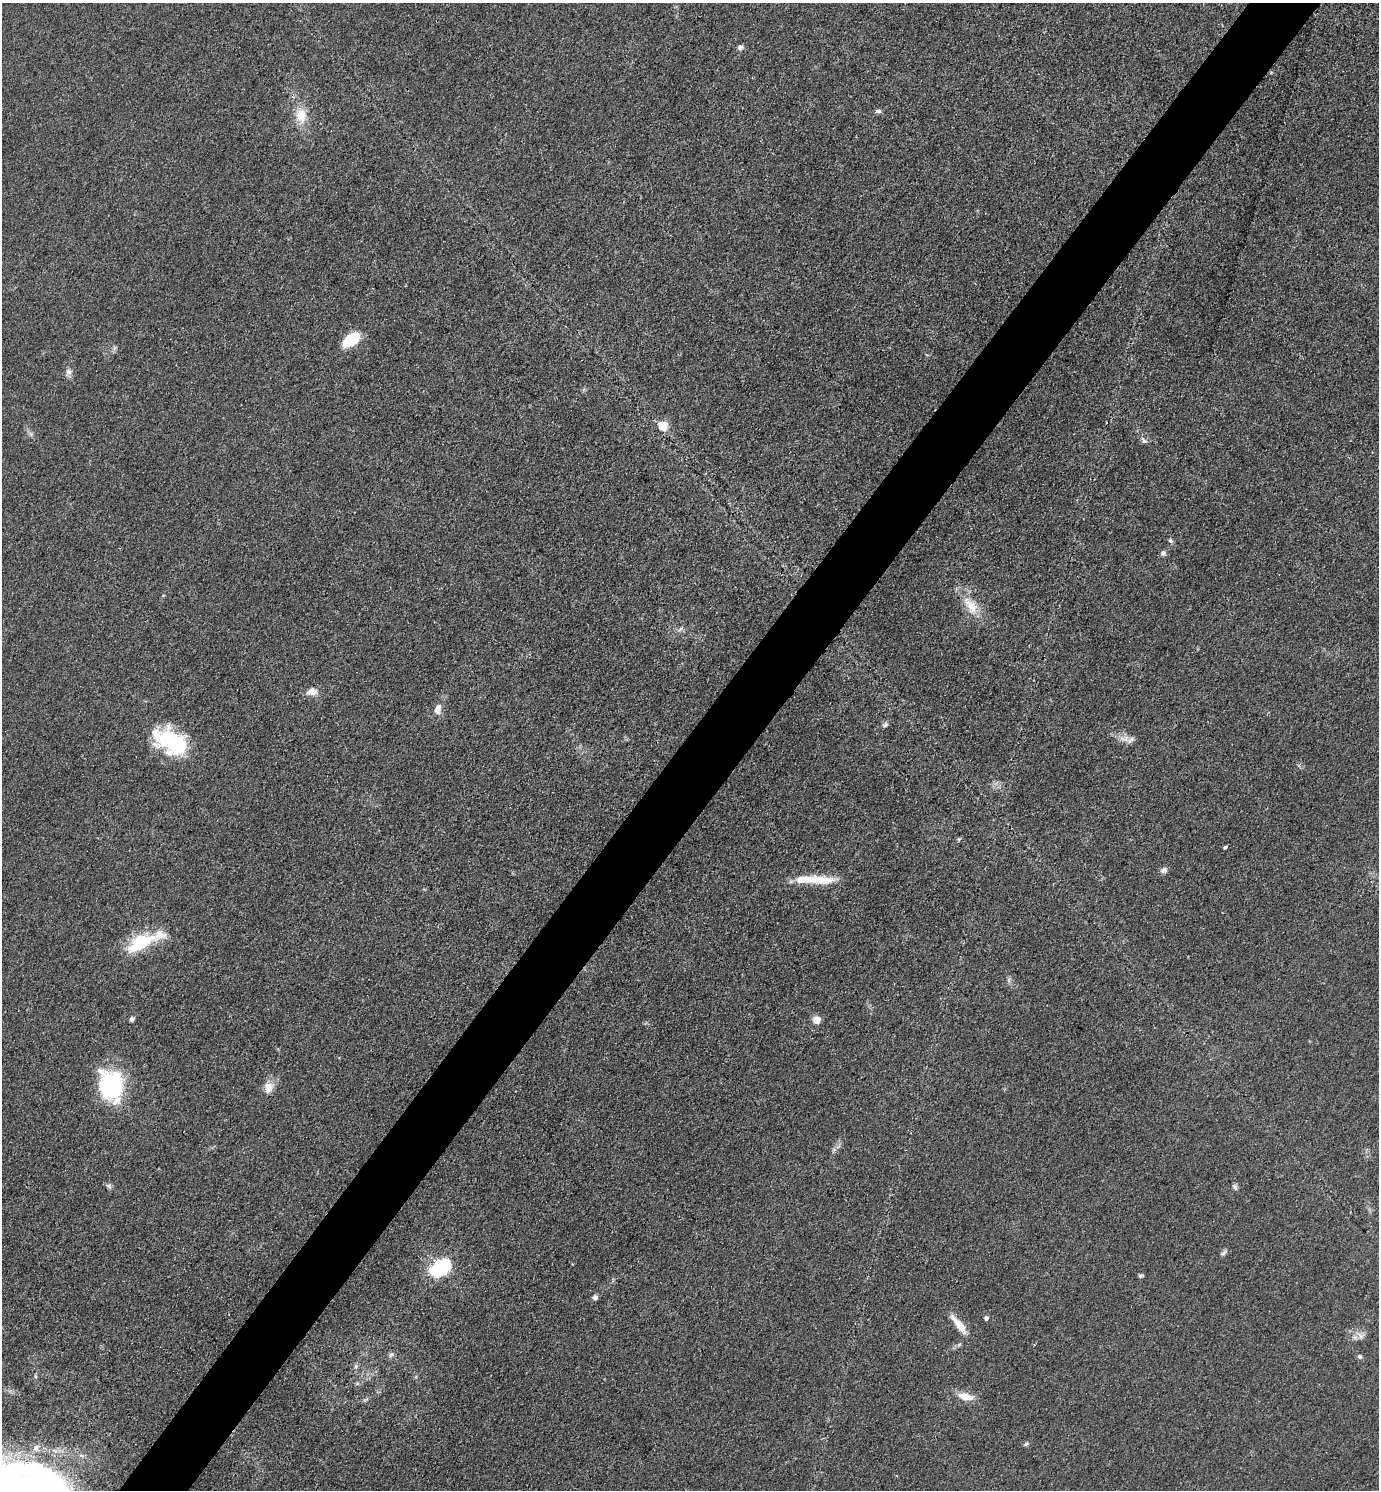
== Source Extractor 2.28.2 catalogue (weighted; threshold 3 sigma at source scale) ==
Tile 10 of 4 x 4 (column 2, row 3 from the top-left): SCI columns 1674-3050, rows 1491-2978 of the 5960 x 5956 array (HDU 1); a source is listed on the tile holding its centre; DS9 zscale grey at full resolution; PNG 1381 x 1492 px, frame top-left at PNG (2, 3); no overlay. Shown black and unused: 5% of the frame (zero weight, under 3 of 4 exposures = <1% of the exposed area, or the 3 px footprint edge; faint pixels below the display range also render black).
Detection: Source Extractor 2.28.2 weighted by HDU 2 'WHT'; one run over the whole footprint, this tile lists its part. Background 0.0432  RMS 0.0051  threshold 0.0231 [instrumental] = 3 sigma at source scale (4.5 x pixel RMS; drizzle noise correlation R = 1.50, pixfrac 1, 0.05/0.05 arcsec/px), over >= 5 px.
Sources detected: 44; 1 inside a brighter object's white glare — not listed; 4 inside a brighter listed object's ellipse — not listed separately; the other 39 listed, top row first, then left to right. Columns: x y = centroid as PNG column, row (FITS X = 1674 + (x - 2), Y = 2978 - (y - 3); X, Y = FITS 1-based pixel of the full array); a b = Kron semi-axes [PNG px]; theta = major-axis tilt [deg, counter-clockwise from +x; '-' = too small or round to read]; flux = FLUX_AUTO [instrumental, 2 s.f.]
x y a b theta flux
740 47 7 6 - 1.4
1271 72 5 3 - 0.51
878 111 8 5 -7 1.2
301 115 19 13 -81 9.4
351 340 21 12 35 14
68 372 9 8 - 2.2
662 426 6 5 - 22
1144 441 8 6 -32 1.4
1170 541 7 5 -45 0.93
1163 553 8 7 - 1.4
971 605 29 15 -55 11
312 692 15 10 8 4
438 709 14 9 77 3.8
885 725 8 6 37 1.2
1122 739 10 7 -24 2.9
171 742 43 24 -28 40
958 839 6 3 -70 0.59
1225 847 4 4 - 0.74
1164 870 9 7 19 1.7
821 880 33 12 -2 12
140 942 35 19 26 23
132 1019 6 5 - 1.2
817 1020 8 8 - 4.1
111 1085 38 27 -74 44
268 1087 15 11 88 5.1
108 1186 9 6 -17 1.2
1235 1187 9 5 -75 1.2
1223 1253 10 5 43 1.2
442 1267 7 7 - 120
1140 1276 6 5 - 0.86
595 1297 6 6 - 1.2
986 1318 5 4 - 1.2
959 1325 30 8 -51 7.2
1360 1336 10 6 -46 2.3
391 1355 10 6 37 1.4
1360 1356 6 5 - 0.99
966 1397 20 9 -12 6.7
1026 1444 8 4 36 0.88
36 1448 9 8 - 2.4
Overlapping masked pixels (flux is a lower limit): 1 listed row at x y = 1271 72